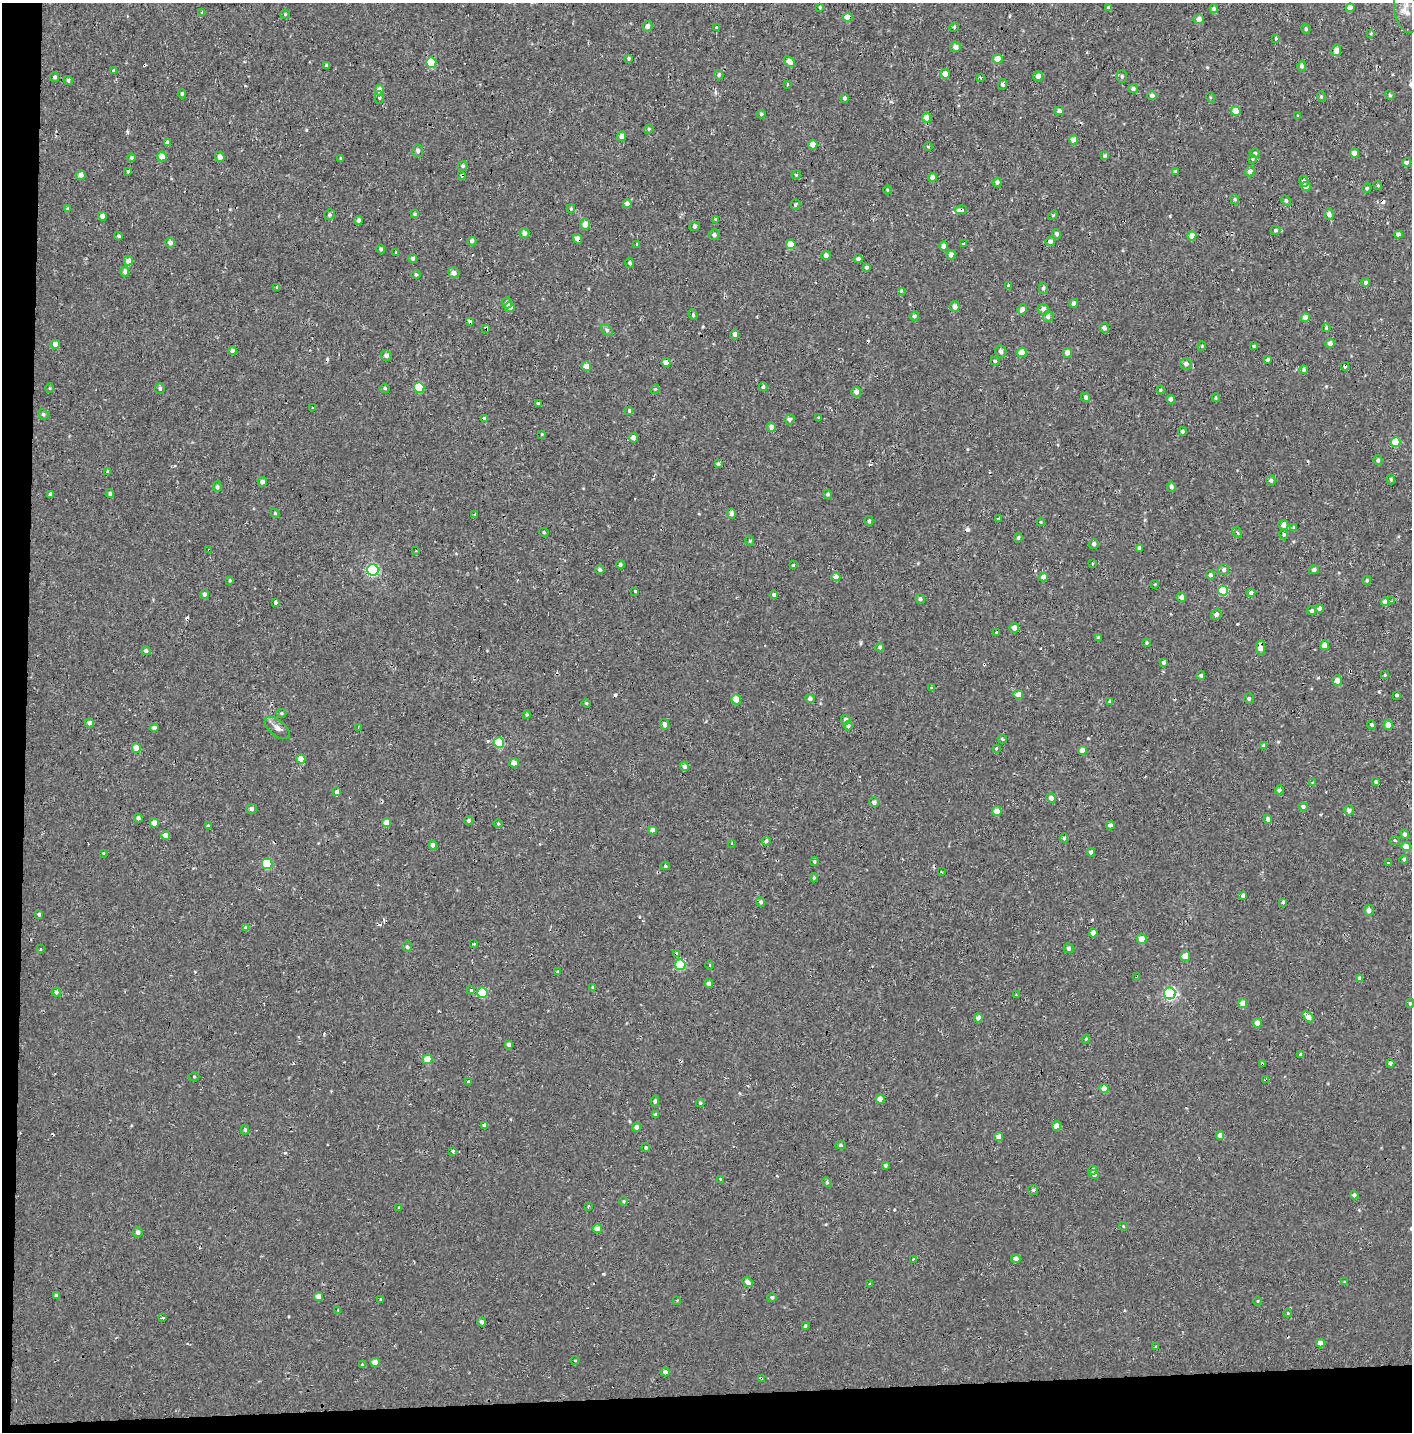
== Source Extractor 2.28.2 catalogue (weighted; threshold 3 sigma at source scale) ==
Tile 7 of 3 x 3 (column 1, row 3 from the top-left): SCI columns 15-1424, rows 163-1592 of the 4245 x 4554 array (HDU 1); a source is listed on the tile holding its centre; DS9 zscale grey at full resolution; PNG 1414 x 1434 px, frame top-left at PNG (2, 3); each listed source drawn as its Kron ellipse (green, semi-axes under 4 px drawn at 4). Shown black and unused: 4% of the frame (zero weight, under 2 of 3 exposures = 3% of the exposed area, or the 3 px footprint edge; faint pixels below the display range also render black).
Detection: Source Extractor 2.28.2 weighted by HDU 2 'WHT'; one run over the whole footprint, this tile lists its part. Background -2.28e-05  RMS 0.0025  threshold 0.0113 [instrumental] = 3 sigma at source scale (4.5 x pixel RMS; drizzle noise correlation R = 1.50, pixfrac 1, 0.0396/0.0396 arcsec/px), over >= 5 px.
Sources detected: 418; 18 cosmic-ray / hot-pixel residue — neither listed nor drawn; the other 400 listed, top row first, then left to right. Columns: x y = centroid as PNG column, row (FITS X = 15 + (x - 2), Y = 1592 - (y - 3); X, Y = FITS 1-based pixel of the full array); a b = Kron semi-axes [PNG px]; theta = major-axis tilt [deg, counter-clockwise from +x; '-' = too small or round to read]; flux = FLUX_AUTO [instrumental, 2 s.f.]
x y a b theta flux
820 7 4 4 - 0.27
1109 8 4 4 - 0.74
1350 8 4 4 - 1.9
1214 9 4 4 - 0.55
1406 11 22 12 -79 2.8
202 12 3 3 - 0.65
285 14 5 4 - 0.27
847 17 5 4 - 2.6
1199 19 5 5 - 1.4
647 26 5 5 - 1.1
717 27 3 3 - 0.69
954 27 5 4 - 0.26
1306 29 5 4 - 0.47
1371 33 4 4 - 0.25
1275 38 3 3 - 1.1
955 47 5 5 - 1.1
1336 50 5 5 - 1.4
628 58 4 4 - 0.39
997 59 5 5 - 2.3
789 61 6 4 -40 1.8
431 62 5 5 - 8.6
326 65 3 3 - 0.38
1302 66 5 4 - 0.76
114 71 3 3 - 2.7
945 74 5 4 - 2.5
719 75 5 4 - 0.45
1038 76 5 5 - 1
1122 76 6 5 - 0.42
55 77 5 4 - 0.48
980 77 3 3 - 0.43
68 80 4 4 - 0.47
787 84 3 3 - 1.1
1002 84 5 3 - 0.55
1133 88 5 4 - 0.56
379 90 5 5 - 1.7
182 94 4 3 - 0.33
1152 95 5 4 - 0.91
1390 95 5 4 - 0.31
379 97 6 4 -89 0.39
1210 97 5 3 - 0.23
1321 97 5 4 - 0.37
844 98 5 4 - 0.5
1059 111 5 4 - 0.72
1236 111 4 4 - 3.7
761 114 4 4 - 0.3
1297 116 3 3 - 0.37
927 118 5 4 - 2.4
649 129 5 4 - 0.36
621 136 5 4 - 1.5
1074 140 4 4 - 2.6
167 142 3 3 - 4.4
813 144 5 4 - 1.6
928 147 5 3 - 0.21
418 151 6 5 - 0.73
1255 153 5 4 - 0.52
1355 153 4 4 - 2.4
162 156 5 5 - 2.2
1105 156 4 4 - 0.51
220 157 5 5 - 1.2
131 158 4 4 - 0.39
341 158 4 3 - 0.25
1252 159 4 4 - 0.26
1407 162 4 4 - 0.7
462 166 5 5 - 0.46
128 171 3 3 - 1.6
1175 171 4 4 - 0.35
1250 171 5 4 - 1.2
81 175 5 4 - 1.1
462 175 3 3 - 2.8
796 175 4 4 - 0.33
932 177 4 4 - 1.4
1304 181 5 5 - 0.68
997 182 4 4 - 0.55
1378 185 5 4 - 0.26
1306 187 5 4 - 2.4
1367 188 5 4 - 0.33
887 190 4 3 - 0.22
1235 199 5 4 - 0.34
1286 201 6 4 -61 0.38
627 204 4 4 - 1.2
795 205 5 5 - 0.39
571 208 4 3 - 0.34
67 209 4 3 - 0.27
961 210 6 4 8 1.8
415 214 4 4 - 0.33
1329 214 5 4 - 1
329 215 6 5 - 0.51
1053 215 6 3 45 0.26
102 216 4 4 - 1.5
716 219 4 4 - 0.28
359 220 4 4 - 0.67
585 224 6 5 - 1.4
694 226 5 5 - 0.45
1275 230 5 5 - 0.47
524 233 5 5 - 1.2
1056 234 5 4 - 0.61
1398 234 4 4 - 0.93
714 235 5 5 - 0.68
118 236 4 3 - 0.91
1192 236 4 4 - 3
577 239 5 4 - 1.8
472 241 4 4 - 0.81
1050 241 5 4 - 1.1
170 243 5 5 - 1.2
964 243 3 3 - 0.6
637 244 3 3 - 0.68
791 244 5 4 - 4.5
943 246 4 4 - 1.2
381 249 4 4 - 0.53
396 252 3 3 - 0.22
826 255 4 4 - 0.95
951 255 5 4 - 1.4
413 258 4 4 - 0.49
858 259 4 4 - 0.63
128 261 5 4 - 1.8
629 263 5 3 - 0.33
866 267 4 3 - 0.46
125 272 5 4 - 0.88
454 273 6 5 - 1.3
416 274 5 4 - 0.43
1366 282 4 4 - 0.67
1008 285 3 3 - 3.6
277 288 3 3 - 0.56
1043 288 6 4 -90 0.52
901 291 4 3 - 1.9
507 303 5 5 - 0.93
1074 303 4 4 - 0.9
955 306 5 5 - 1.1
509 307 5 5 - 1.7
1022 309 5 4 - 1.1
1043 309 6 5 - 1.3
693 315 5 3 - 0.31
914 316 4 4 - 0.5
1048 316 5 5 - 1
1305 318 4 4 - 2.5
470 321 3 3 - 1.5
486 328 4 3 - 1.7
1104 328 5 4 - 0.74
1326 328 4 3 - 0.3
607 330 7 4 -46 0.47
735 334 4 4 - 0.82
1330 343 5 5 - 1.1
55 344 4 4 - 1.8
1202 346 4 4 - 0.27
1253 346 4 3 - 0.7
233 351 4 4 - 1.4
1001 351 6 5 - 0.8
1022 352 5 4 - 2.9
1067 353 5 4 - 1.1
386 356 5 5 - 0.97
1267 360 3 3 - 4.1
995 361 4 4 - 0.37
666 362 4 4 - 1.3
1186 364 6 5 - 0.94
586 366 5 4 - 2
1345 366 5 3 - 2.6
1304 370 4 4 - 0.53
419 387 5 5 - 10
763 387 4 3 - 0.44
50 388 5 3 - 0.23
160 388 5 5 - 0.45
385 388 5 4 - 0.4
655 389 5 4 - 0.26
1161 390 4 3 - 0.25
856 392 5 5 - 1.2
1086 397 5 4 - 0.65
1216 398 4 3 - 0.28
1171 399 4 4 - 1.1
538 403 3 3 - 8.5
313 407 3 2 - 0.2
629 411 3 3 - 0.97
43 414 5 5 - 0.48
484 418 4 3 - 1.1
818 418 3 3 - 0.53
789 419 5 5 - 0.76
771 427 5 5 - 0.94
1182 432 4 4 - 0.59
542 434 3 3 - 0.19
633 438 5 4 - 1.4
1396 442 5 5 - 8
1378 460 5 4 - 0.56
718 464 4 3 - 0.49
107 471 4 3 - 0.26
1391 479 5 4 - 0.32
1271 480 5 4 - 0.59
262 482 5 4 - 0.96
217 487 5 4 - 0.49
1171 487 5 4 - 0.67
50 494 3 3 - 0.56
110 494 4 4 - 0.45
828 494 5 4 - 0.44
275 513 4 4 - 0.28
731 513 5 4 - 0.7
475 514 4 3 - 0.24
999 519 3 3 - 0.76
869 521 5 4 - 0.5
1041 522 4 4 - 0.24
1283 525 5 5 - 1.5
1294 528 3 3 - 6
544 532 5 3 - 0.27
1237 532 6 3 -57 0.33
1284 534 5 4 - 0.32
1018 538 5 4 - 0.39
750 541 5 3 - 0.28
1094 544 5 5 - 0.63
1139 548 4 4 - 0.8
209 550 3 3 - 0.61
416 551 3 3 - 0.23
1092 563 3 3 - 0.87
620 565 4 4 - 0.57
794 565 3 3 - 1.5
373 570 6 5 - 29
600 570 5 4 - 0.45
1224 570 5 5 - 0.72
1314 570 5 4 - 0.71
1210 575 4 4 - 0.64
836 577 4 4 - 1.9
1043 577 4 4 - 1.3
230 580 4 3 - 0.25
1367 580 4 4 - 0.37
1155 584 4 3 - 0.19
635 591 4 2 - 0.19
1223 591 5 5 - 11
1251 593 4 4 - 0.78
204 594 5 4 - 0.7
774 595 4 4 - 0.56
1181 597 5 4 - 1.2
920 599 5 4 - 0.56
1391 601 3 3 - 0.39
275 602 4 3 - 2.2
1385 602 4 4 - 0.96
1320 608 4 3 - 2.9
1312 611 4 4 - 0.5
1216 614 5 5 - 0.73
1014 628 5 5 - 1.4
997 632 3 3 - 2.6
1098 638 4 3 - 0.41
1147 643 4 4 - 0.31
1324 645 5 4 - 2.5
880 647 4 4 - 0.5
1261 647 7 4 -83 2.5
146 651 4 4 - 0.67
1163 662 4 4 - 0.73
1201 675 4 4 - 0.49
1385 675 4 3 - 0.27
1337 681 5 5 - 1.7
931 688 3 3 - 0.43
1018 694 5 4 - 2.5
1397 695 3 3 - 1.6
810 698 4 4 - 0.61
736 699 5 5 - 2.5
1249 699 5 5 - 0.49
1110 701 4 3 - 0.39
586 703 4 3 - 0.24
281 713 5 4 - 0.34
527 714 4 4 - 0.34
846 720 5 4 - 0.87
89 723 4 4 - 0.88
664 724 5 4 - 1
1372 725 4 4 - 0.44
1388 725 5 4 - 2
848 726 5 4 - 0.6
358 727 3 3 - 0.28
154 728 4 4 - 1
277 728 15 7 -38 1.4
1002 739 4 3 - 0.39
499 743 5 5 - 10
1264 746 4 3 - 0.69
136 748 5 4 - 2.5
996 748 3 3 - 0.3
1082 750 4 4 - 2.3
301 759 4 4 - 2.5
514 763 5 4 - 1.4
684 766 5 4 - 0.8
1376 782 4 3 - 0.49
1313 783 4 4 - 0.4
1279 790 4 4 - 0.54
337 792 4 3 - 3.1
1051 798 5 4 - 1.5
874 802 5 5 - 0.8
1303 806 5 4 - 0.77
251 809 5 5 - 0.62
1349 810 5 5 - 0.74
997 811 5 4 - 2.2
138 818 4 4 - 0.63
1268 819 4 4 - 0.86
469 820 4 4 - 0.53
154 823 5 4 - 1.6
386 823 4 4 - 2.3
498 823 5 3 - 0.23
1110 825 4 4 - 0.86
208 826 3 3 - 0.74
652 830 4 4 - 1
1405 834 4 4 - 0.75
166 835 4 4 - 2
1064 838 4 4 - 0.38
1395 840 5 3 - 0.26
766 841 5 4 - 0.66
732 843 3 3 - 5.5
433 845 4 4 - 1.6
1406 846 5 4 - 2.7
1091 852 4 4 - 0.76
103 853 3 3 - 1
1404 859 4 4 - 0.46
814 861 4 3 - 0.33
1388 863 3 3 - 3
267 864 5 5 - 12
665 866 4 4 - 0.41
941 871 3 2 - 0.21
814 878 4 3 - 0.35
1243 895 4 4 - 0.7
761 902 4 4 - 0.51
1283 902 4 3 - 0.36
1369 910 5 5 - 1.3
39 914 4 4 - 0.55
246 928 4 4 - 0.76
1093 933 4 4 - 1.5
1142 939 5 5 - 2.2
474 944 3 2 - 0.26
407 947 5 5 - 0.5
1068 948 5 5 - 0.54
41 949 3 3 - 0.31
676 954 3 3 - 3
1185 956 5 5 - 2.3
680 965 5 5 - 11
710 965 4 3 - 0.26
558 972 4 3 - 0.39
1137 977 4 3 - 1.6
1360 978 4 4 - 0.99
709 984 4 4 - 1.1
593 987 4 3 - 0.43
471 990 3 3 - 1.1
56 992 5 4 - 0.72
482 993 5 5 - 11
1170 993 6 6 - 32
1016 995 3 3 - 0.17
1243 1003 4 4 - 2.4
1410 1003 4 4 - 0.33
1308 1017 6 4 -42 1.8
978 1018 4 4 - 1.4
1257 1023 5 4 - 1.5
1086 1039 4 3 - 0.29
509 1044 4 4 - 0.82
1301 1054 4 4 - 0.69
428 1059 5 4 - 4.8
1390 1063 4 4 - 0.65
1262 1064 4 3 - 0.85
194 1076 5 3 - 0.24
1266 1080 3 3 - 1.6
469 1082 3 3 - 1
1104 1089 4 4 - 1.9
880 1099 5 4 - 1.6
655 1101 5 4 - 0.6
700 1103 4 4 - 0.45
656 1114 4 4 - 0.49
485 1125 4 4 - 1.3
1056 1126 5 4 - 1.6
637 1127 4 4 - 1.1
245 1130 5 4 - 0.43
1220 1135 4 4 - 1.3
999 1136 4 4 - 1.7
840 1145 5 4 - 0.39
646 1148 4 4 - 0.43
453 1151 3 3 - 2.3
885 1165 4 3 - 0.44
1093 1170 4 4 - 0.55
1094 1174 5 4 - 0.76
721 1179 4 3 - 0.23
827 1182 5 4 - 0.39
1033 1190 5 5 - 0.39
1354 1195 4 4 - 0.63
624 1201 4 3 - 0.24
399 1207 3 3 - 1.6
588 1207 3 2 - 0.5
1123 1226 4 3 - 0.18
597 1229 4 4 - 2.1
138 1232 5 4 - 1.1
913 1259 3 3 - 0.94
1016 1259 5 4 - 1.2
748 1282 6 4 -42 1.5
1344 1282 3 2 - 0.21
869 1284 3 3 - 0.76
56 1295 4 3 - 0.72
318 1296 4 4 - 1.8
772 1297 5 4 - 0.54
381 1299 4 2 - 0.18
677 1300 4 4 - 0.25
1258 1301 4 3 - 0.2
338 1310 4 3 - 0.2
1288 1313 4 4 - 0.24
163 1318 4 2 - 2.3
482 1322 5 4 - 0.89
805 1326 3 3 - 0.94
1320 1343 4 4 - 1.8
1156 1347 4 2 - 0.21
575 1360 4 3 - 0.19
375 1362 4 4 - 2.1
362 1365 3 3 - 1.3
665 1372 4 4 - 0.83
761 1378 4 3 - 0.63
Overlapping masked pixels (flux is a lower limit): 16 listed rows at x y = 847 17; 462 175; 961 210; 577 239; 509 307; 470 321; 486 328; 1345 366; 209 550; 1261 647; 1337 681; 676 954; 1137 977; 1262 1064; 1266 1080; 761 1378